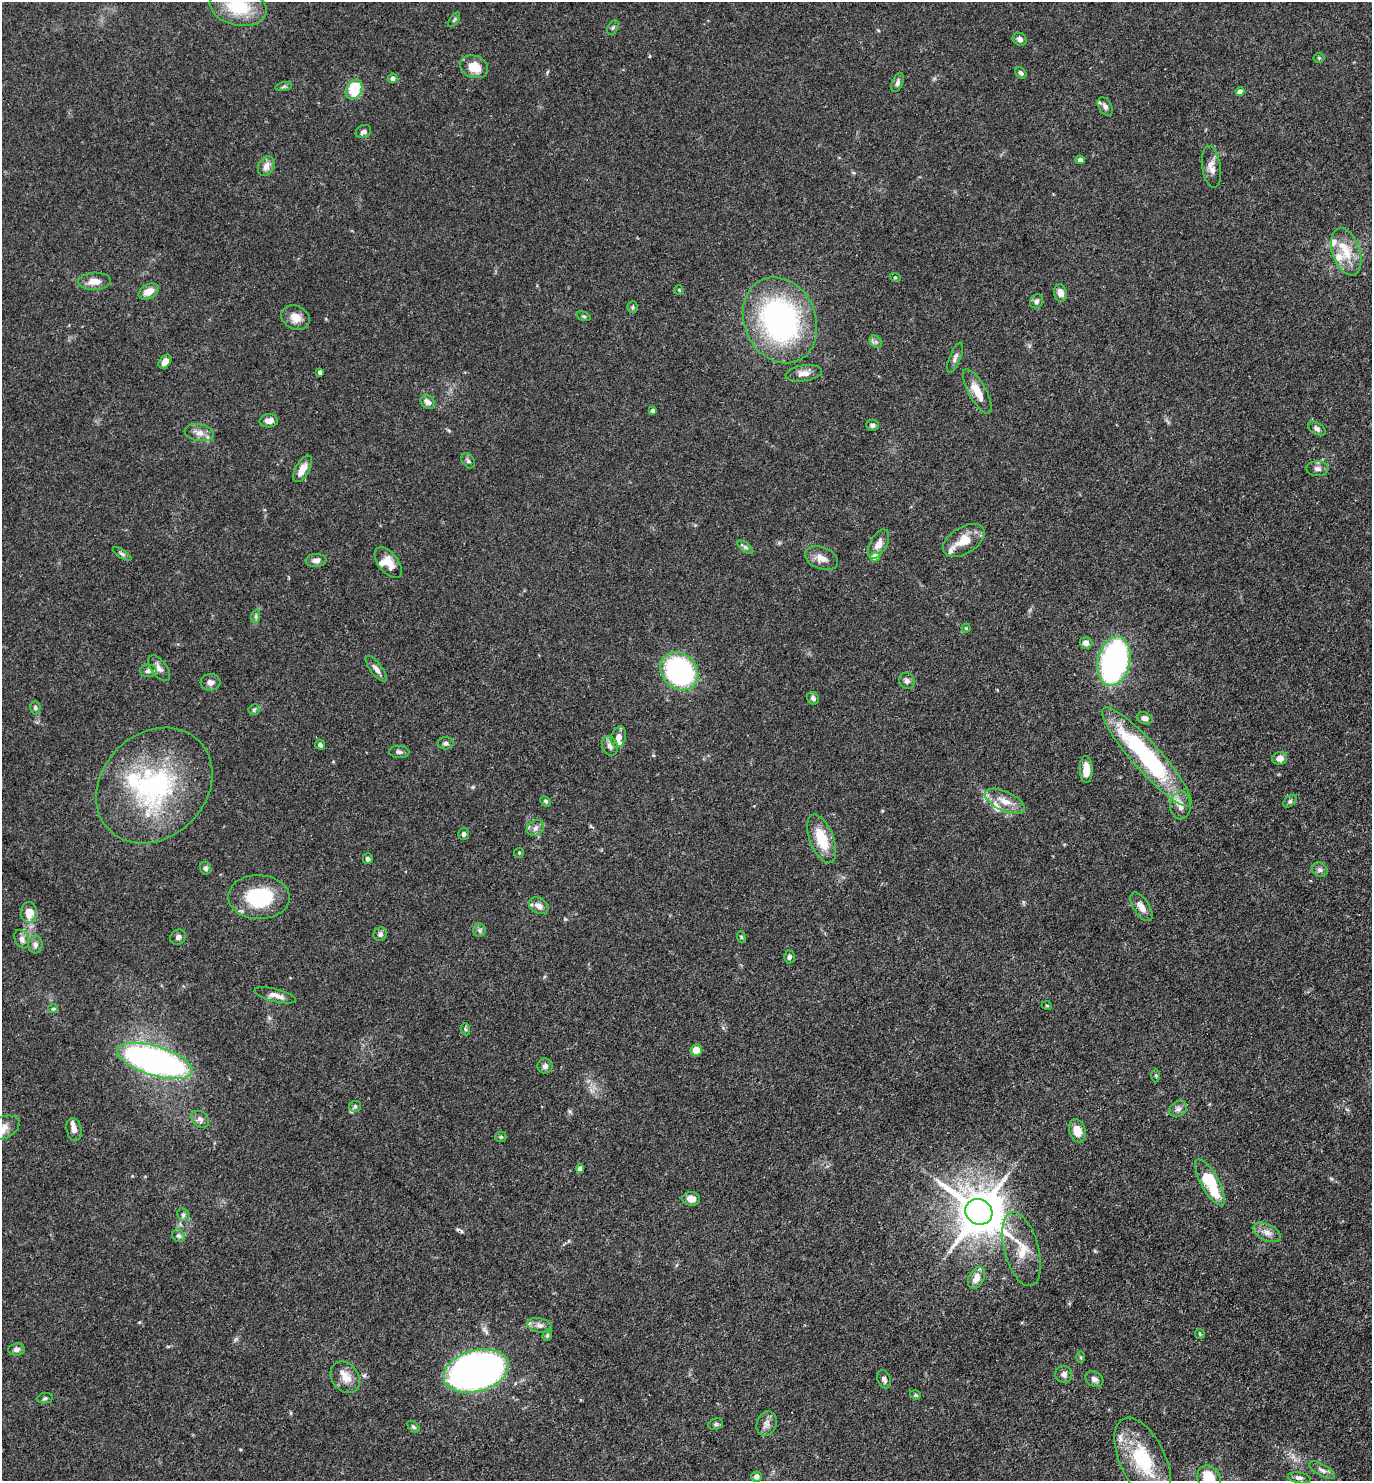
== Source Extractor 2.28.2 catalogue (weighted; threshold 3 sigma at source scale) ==
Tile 6 of 4 x 4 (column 2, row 2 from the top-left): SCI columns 1521-2890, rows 2961-4439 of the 5923 x 5919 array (HDU 1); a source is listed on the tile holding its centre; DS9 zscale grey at full resolution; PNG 1374 x 1483 px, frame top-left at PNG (2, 2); each listed source drawn as its Kron ellipse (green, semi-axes under 4 px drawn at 4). Shown black and unused: <1% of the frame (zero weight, under 3 of 4 exposures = <1% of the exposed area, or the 3 px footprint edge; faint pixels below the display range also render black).
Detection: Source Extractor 2.28.2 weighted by HDU 2 'WHT'; one run over the whole footprint, this tile lists its part. Background 0.112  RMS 0.0043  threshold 0.0194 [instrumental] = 3 sigma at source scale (4.5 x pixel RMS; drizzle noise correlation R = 1.50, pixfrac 1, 0.05/0.05 arcsec/px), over >= 5 px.
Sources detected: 154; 1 cosmic-ray / hot-pixel residue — neither listed nor drawn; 13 inside a brighter listed object's ellipse — not listed separately; the other 140 listed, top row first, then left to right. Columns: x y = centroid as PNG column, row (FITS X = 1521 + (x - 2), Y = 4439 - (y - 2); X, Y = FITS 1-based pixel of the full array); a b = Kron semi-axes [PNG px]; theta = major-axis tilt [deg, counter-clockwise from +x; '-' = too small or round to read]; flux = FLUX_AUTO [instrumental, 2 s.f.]
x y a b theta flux
238 7 29 18 -12 21
454 20 8 4 55 0.69
613 27 8 5 62 0.91
1020 39 7 6 - 1.6
1319 58 5 5 - 0.55
474 67 14 11 -23 8.3
1021 73 6 4 -40 1
393 78 5 4 - 2.3
897 82 10 5 67 1.5
284 87 8 4 9 0.75
354 90 10 7 62 21
1240 92 4 4 - 4.1
1105 107 10 6 -58 1.8
363 132 8 6 29 1.3
1080 160 4 4 - 1.9
266 166 10 7 63 2.9
1211 167 21 9 -82 3.7
1346 252 24 14 -71 10
895 277 5 3 - 0.4
94 281 16 8 3 4.3
679 290 4 4 - 0.4
149 292 11 7 30 4.3
1061 293 9 6 -76 3.1
1036 301 7 6 - 1.3
633 307 5 5 - 0.71
584 316 7 4 -20 0.63
296 318 15 11 -26 4.4
780 320 44 35 -66 100
876 342 7 5 -43 1.1
955 358 16 5 68 1.7
165 362 8 5 50 3.2
320 372 4 4 - 1.5
804 373 18 8 8 3.5
977 391 25 8 -61 7
428 402 8 6 -44 2.6
653 410 4 4 - 1.3
269 421 9 6 3 2.6
872 425 6 5 - 1.3
1317 429 10 5 -32 1.3
199 433 14 8 -10 3.2
468 461 8 6 -56 1
303 469 15 7 60 4.5
1318 469 11 7 0 1.9
964 540 23 13 32 8.3
878 544 16 8 61 3.5
745 547 9 4 -36 0.96
122 554 10 4 -31 0.94
875 557 5 4 - 7
821 558 17 10 -21 4.1
316 560 10 6 2 2
388 563 18 10 -50 5.8
256 616 7 4 72 0.77
966 628 4 4 - 0.41
1086 643 6 6 - 2.8
1114 661 25 16 76 110
159 668 15 7 -53 2.4
376 669 15 6 -52 2.4
148 671 8 6 2 1.6
679 671 21 17 -47 73
907 681 8 7 - 1.8
211 682 10 8 2 2.2
813 698 6 5 - 1.3
35 708 7 5 -88 0.79
254 710 6 5 - 0.73
1145 718 8 5 -22 2.2
619 737 11 7 73 3.2
446 743 8 6 4 1.3
320 745 5 4 - 1.2
610 746 10 7 -69 2.1
399 752 10 6 -6 1.3
1147 757 65 14 -48 68
1280 758 7 6 - 2.8
1086 769 13 6 -89 5.9
154 786 63 52 45 75
546 801 6 4 -45 0.8
1005 801 21 9 -25 6
1290 801 8 5 41 1
1181 805 14 10 88 3.7
535 828 9 7 33 1.8
464 834 6 5 - 1.3
822 839 25 12 -68 13
519 853 5 4 - 0.51
368 859 5 5 - 1.1
206 868 6 5 - 1.1
1320 870 8 7 - 1.3
259 897 31 22 -2 28
539 906 10 7 -30 2.7
1141 907 16 7 -57 3.8
29 912 10 8 88 6
479 930 6 6 - 0.99
380 934 7 6 - 1.3
178 937 8 7 - 1.6
741 937 6 4 -72 0.55
22 939 10 7 -65 1.9
35 945 9 7 83 1.7
789 957 6 5 - 1.1
275 995 21 6 -14 3.2
1047 1006 5 3 - 0.4
53 1009 5 4 - 0.69
465 1029 6 4 -70 0.66
696 1050 6 5 - 5.4
155 1061 39 15 -17 160
545 1066 7 7 - 1.5
1156 1075 7 3 -90 0.52
355 1106 6 5 - 0.78
1178 1109 10 7 36 1.8
200 1119 10 7 -42 1.6
3 1128 18 11 24 4.7
74 1130 12 7 -78 2.4
1077 1131 12 8 -73 5.7
501 1137 5 5 - 0.59
580 1169 4 4 - 2.7
1210 1182 26 9 -61 26
691 1199 9 6 -3 3.3
979 1212 14 12 -34 1800
183 1215 7 5 -46 0.97
1267 1232 15 8 -25 3
179 1236 7 6 - 1.1
1021 1249 38 17 -75 12
976 1278 11 7 62 4.4
539 1325 13 7 -14 2.2
1200 1334 5 4 - 0.52
547 1335 6 4 70 0.64
16 1349 8 6 6 1.8
1081 1357 6 4 -89 0.54
476 1371 34 20 16 240
1064 1374 8 8 - 1.8
345 1377 17 13 -54 5.3
884 1379 9 6 -65 1.5
1094 1379 9 7 -29 2
915 1395 5 4 - 0.62
45 1398 8 5 11 0.95
716 1424 7 5 19 0.99
767 1424 12 10 71 2.5
413 1427 7 4 -44 0.84
1143 1460 45 22 -64 29
1322 1470 14 6 -29 2
756 1477 5 5 - 1.6
1209 1478 13 11 -60 13
1299 1478 12 5 -9 1.4
Isophote crosses this tile's border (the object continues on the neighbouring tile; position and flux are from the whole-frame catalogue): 4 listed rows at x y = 238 7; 3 1128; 1143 1460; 1209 1478